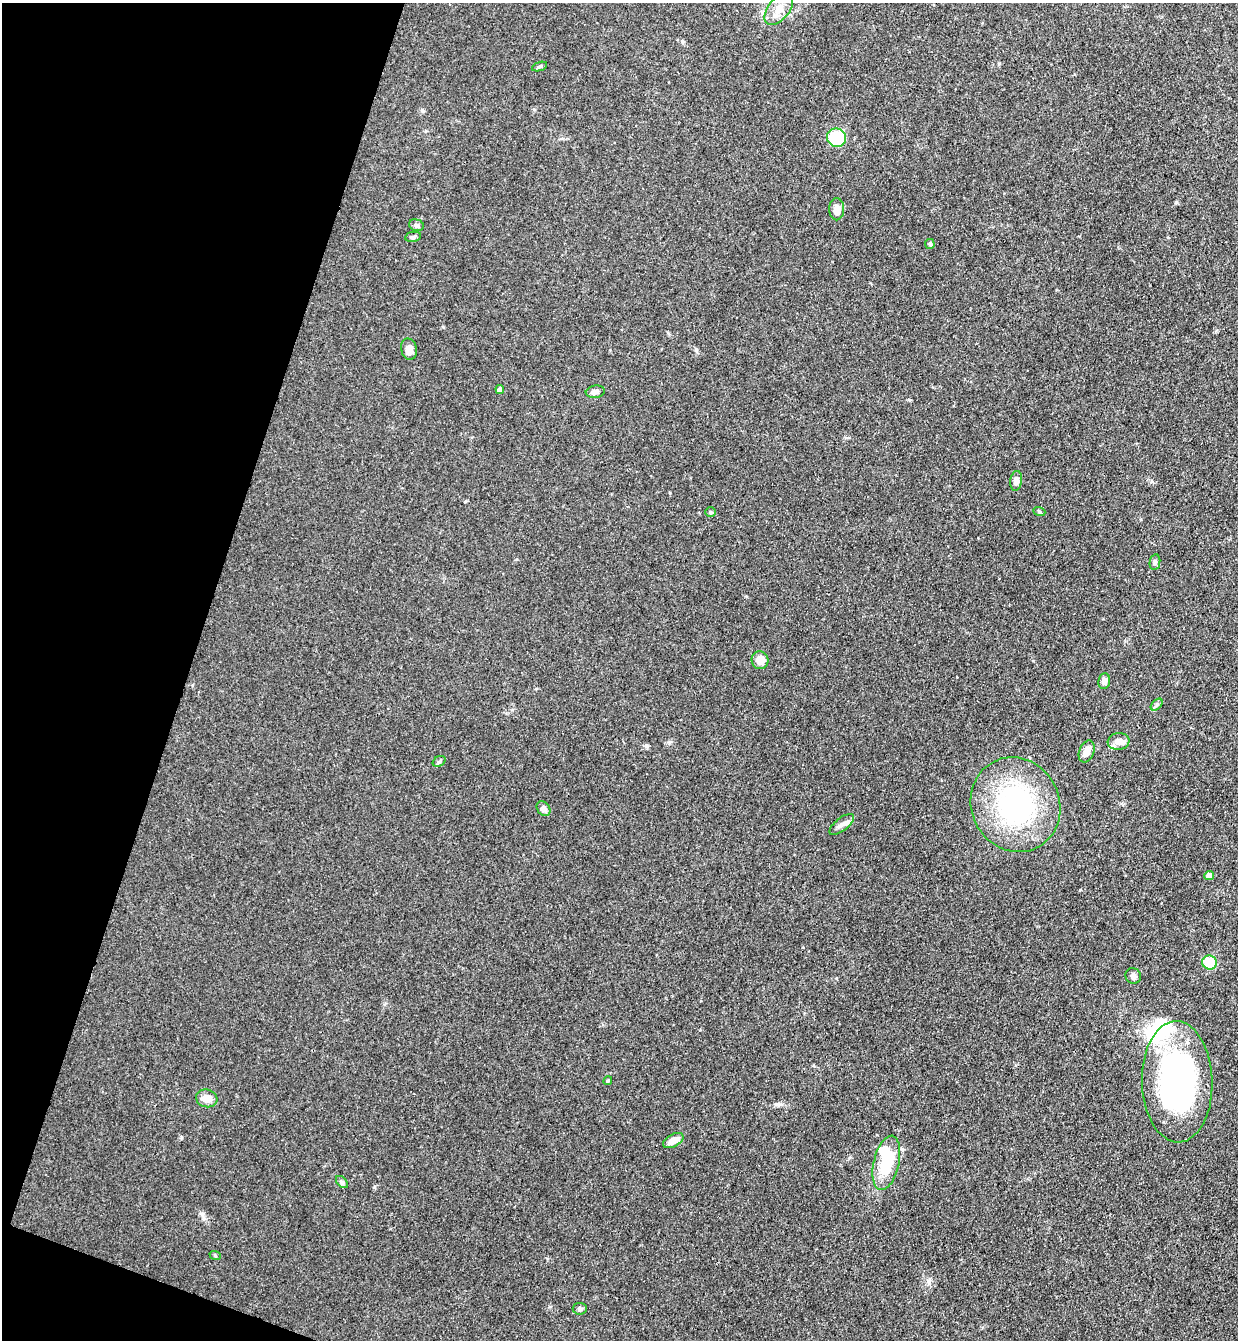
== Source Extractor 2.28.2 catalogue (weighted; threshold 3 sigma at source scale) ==
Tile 9 of 4 x 4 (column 1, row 3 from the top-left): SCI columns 189-1424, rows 1361-2698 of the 5447 x 5397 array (HDU 1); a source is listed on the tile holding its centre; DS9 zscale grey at full resolution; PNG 1240 x 1342 px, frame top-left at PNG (2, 3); each listed source drawn as its Kron ellipse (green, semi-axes under 4 px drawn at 4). Shown black and unused: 16% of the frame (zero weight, under 3 of 4 exposures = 5% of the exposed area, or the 3 px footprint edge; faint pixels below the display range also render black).
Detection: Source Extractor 2.28.2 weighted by HDU 2 'WHT'; one run over the whole footprint, this tile lists its part. Background 0.101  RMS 0.0071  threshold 0.0321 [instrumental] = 3 sigma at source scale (4.5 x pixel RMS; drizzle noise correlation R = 1.50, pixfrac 1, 0.05/0.05 arcsec/px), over >= 5 px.
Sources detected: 38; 1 inside a brighter object's white glare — neither listed nor drawn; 3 inside a brighter listed object's ellipse — not listed separately; the other 34 listed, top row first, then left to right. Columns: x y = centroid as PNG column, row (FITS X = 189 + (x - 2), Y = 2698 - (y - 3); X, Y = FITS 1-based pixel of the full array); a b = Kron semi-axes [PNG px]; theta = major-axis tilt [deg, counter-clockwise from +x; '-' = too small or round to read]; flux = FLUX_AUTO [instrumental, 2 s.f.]
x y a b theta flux
779 9 18 10 51 8.7
540 66 8 3 19 1.2
837 138 10 9 - 32
837 209 11 7 90 6.6
416 225 7 5 -17 1.5
413 237 8 5 11 1.5
930 244 5 5 - 0.9
409 349 11 8 -76 5.5
500 390 4 4 - 3.4
595 392 9 6 8 2.7
1016 481 10 6 81 4
1039 511 6 4 -20 0.95
711 512 5 5 - 1.2
1155 562 8 5 80 1.6
760 660 9 8 - 7.2
1104 681 8 6 83 2.8
1157 705 7 4 45 1.7
1119 741 11 8 8 4.5
1087 751 11 7 69 5.2
439 761 7 5 31 1.2
1015 805 48 44 -64 120
544 809 8 6 -54 3.4
842 824 15 6 38 3.5
1209 875 5 4 - 5.6
1210 962 7 7 - 20
1133 976 8 7 - 2.4
608 1081 4 3 - 0.86
1177 1082 60 35 -88 190
207 1098 11 8 -14 6.9
673 1141 11 6 28 6.6
886 1163 28 12 77 32
342 1182 7 4 -44 1.3
215 1255 6 3 -21 0.82
580 1309 7 6 - 2.1
Unlisted compact peaks at least as high as the median listed source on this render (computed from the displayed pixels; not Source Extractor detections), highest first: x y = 1176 202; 696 350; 181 1137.